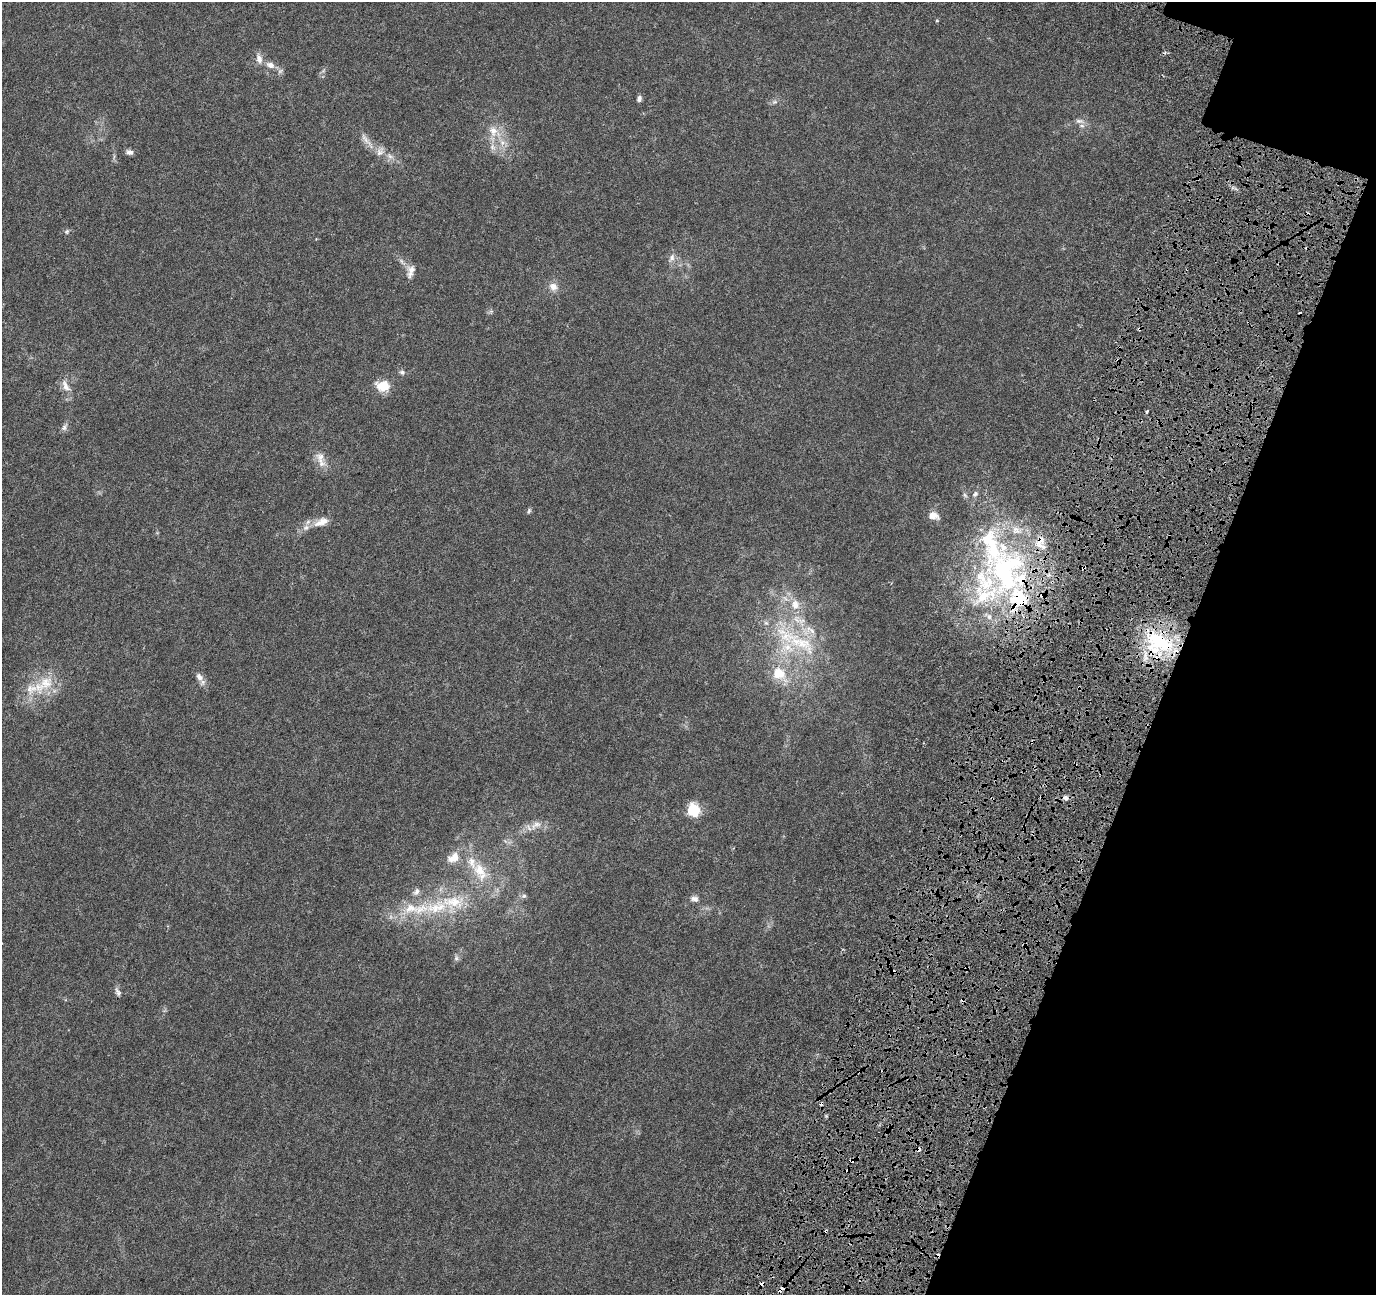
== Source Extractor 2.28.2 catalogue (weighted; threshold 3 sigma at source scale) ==
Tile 8 of 4 x 4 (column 4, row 2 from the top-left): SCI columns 4318-5691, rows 2987-4279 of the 5890 x 6036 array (HDU 1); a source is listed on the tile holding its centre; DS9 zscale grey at full resolution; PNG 1378 x 1297 px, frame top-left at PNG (2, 2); no overlay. Shown black and unused: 17% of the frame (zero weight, under 4 of 8 exposures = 9% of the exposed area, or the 3 px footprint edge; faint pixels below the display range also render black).
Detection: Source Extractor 2.28.2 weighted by HDU 2 'WHT'; one run over the whole footprint, this tile lists its part. Background 0.00902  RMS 0.0012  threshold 0.00492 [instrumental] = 3 sigma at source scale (4.09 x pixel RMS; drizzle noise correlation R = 1.36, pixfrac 0.8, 0.0396/0.0396 arcsec/px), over >= 5 px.
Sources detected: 80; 10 cosmic-ray / hot-pixel residue — not listed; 21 inside a brighter listed object's ellipse — not listed separately; the other 49 listed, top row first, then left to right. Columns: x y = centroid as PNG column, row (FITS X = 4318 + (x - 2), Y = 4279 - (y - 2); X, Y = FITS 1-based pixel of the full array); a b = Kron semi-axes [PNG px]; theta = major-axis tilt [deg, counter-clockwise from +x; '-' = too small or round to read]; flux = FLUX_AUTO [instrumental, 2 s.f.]
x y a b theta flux
259 59 14 8 -75 0.71
270 65 12 8 -20 0.75
639 99 8 5 80 0.3
774 102 8 6 2 0.28
1079 121 13 6 -5 0.52
493 131 16 13 -77 1.5
366 140 31 6 -53 0.94
492 147 10 7 -42 0.52
130 152 9 7 -2 0.38
390 156 10 6 -41 0.49
67 232 7 4 70 0.17
672 257 11 7 77 0.52
411 269 14 12 -15 0.76
553 287 12 11 - 0.82
1139 329 4 3 - 0.13
402 372 8 6 -27 0.28
66 386 19 9 -60 0.91
383 386 18 13 -7 1.7
64 427 11 6 65 0.36
320 457 17 12 -80 1.1
975 494 8 7 - 0.31
965 495 7 6 - 0.23
529 511 8 4 66 0.18
934 516 15 10 -15 0.79
321 522 22 10 23 1.2
1006 571 74 52 81 29
795 604 15 12 -88 1.4
1159 641 45 25 -29 8.9
801 643 53 21 -26 7.1
779 673 20 17 -29 2.6
199 677 13 8 -55 0.64
46 683 22 19 50 3
1079 687 4 3 - 0.15
1075 764 3 2 - 0.09
1066 798 7 6 - 0.33
693 810 6 6 - 11
536 825 17 9 32 0.98
454 858 17 11 32 1.2
480 871 29 14 -64 2.8
416 891 11 7 69 0.41
524 896 7 7 - 0.25
694 899 11 7 -7 0.45
436 907 44 17 12 6
456 958 8 6 79 0.28
118 992 13 6 -65 0.35
918 1149 6 5 - 0.33
852 1160 6 4 1 0.43
826 1231 5 3 - 0.12
781 1289 6 3 49 0.98
Overlapping masked pixels (flux is a lower limit): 9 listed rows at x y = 1139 329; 1006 571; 1159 641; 1079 687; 1075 764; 918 1149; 852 1160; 826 1231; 781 1289